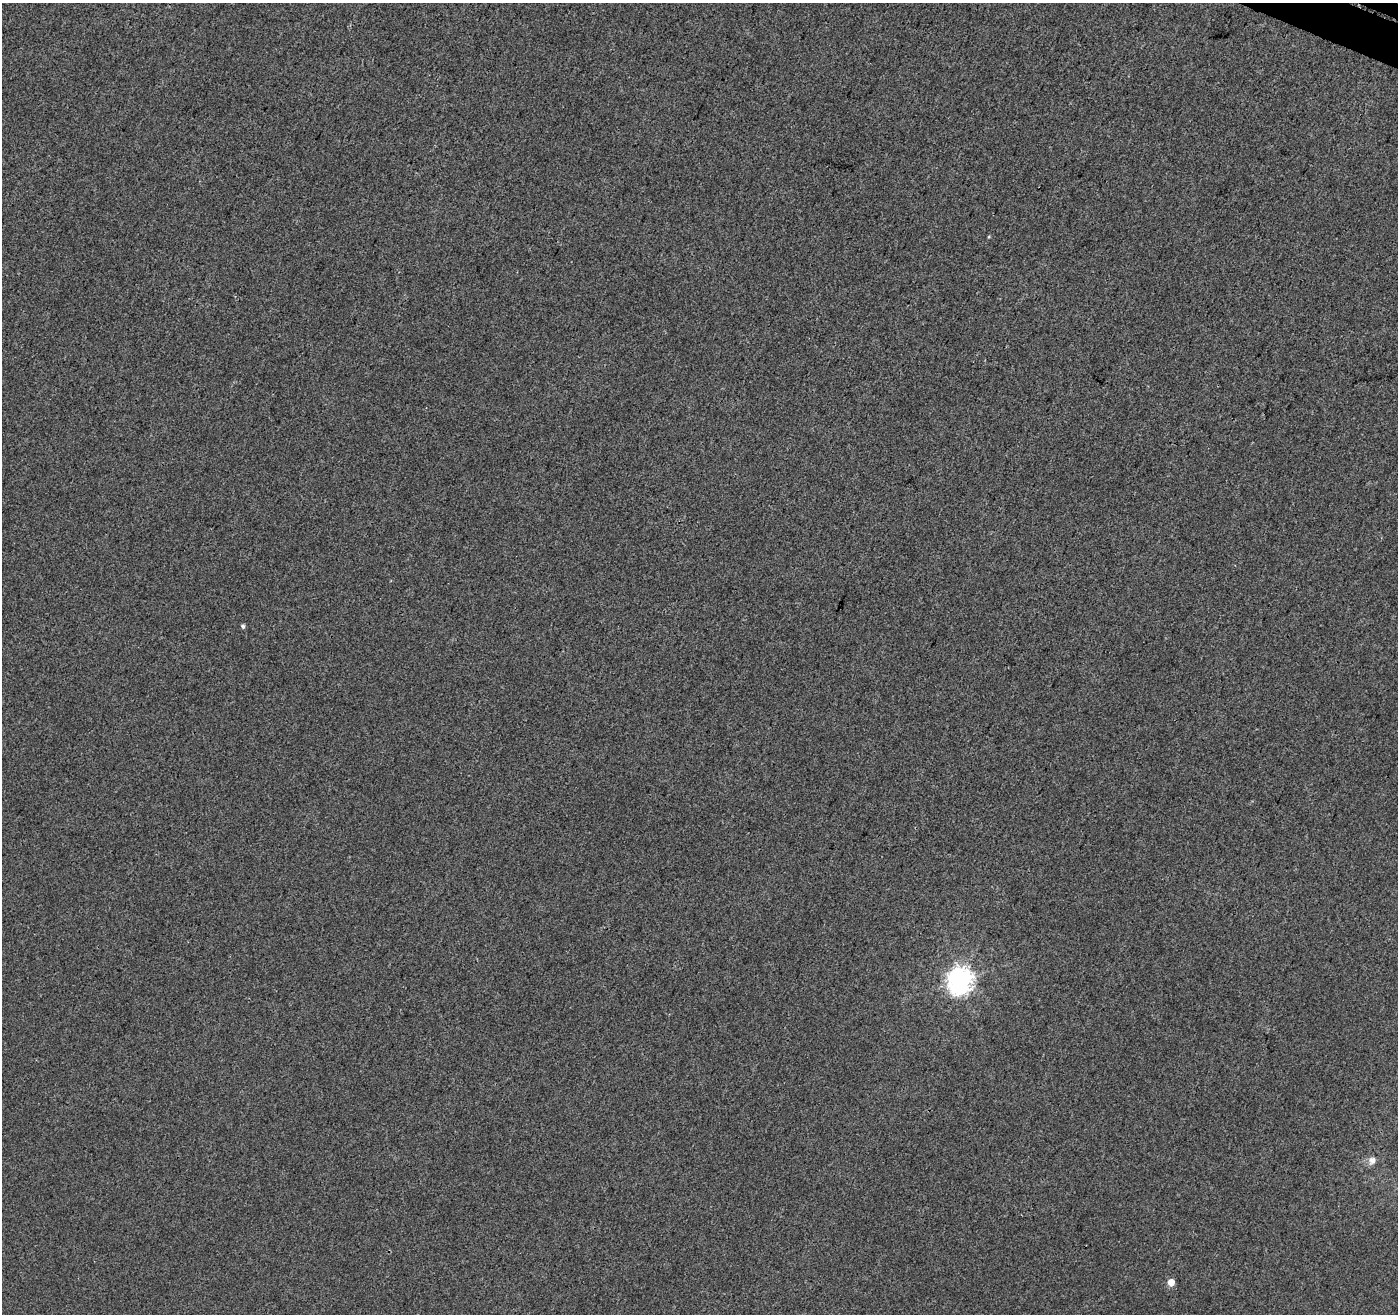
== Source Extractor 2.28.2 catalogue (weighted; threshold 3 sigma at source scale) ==
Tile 10 of 4 x 4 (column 2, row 3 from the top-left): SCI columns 1453-2848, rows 1637-2948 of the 5757 x 5879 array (HDU 1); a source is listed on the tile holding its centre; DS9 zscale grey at full resolution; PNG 1400 x 1316 px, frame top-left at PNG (2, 3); no overlay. Shown black and unused: <1% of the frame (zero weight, under 3 of 4 exposures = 5% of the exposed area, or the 3 px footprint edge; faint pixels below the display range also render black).
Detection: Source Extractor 2.28.2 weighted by HDU 2 'WHT'; one run over the whole footprint, this tile lists its part. Background 0.00121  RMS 0.0037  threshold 0.0168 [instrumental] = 3 sigma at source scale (4.5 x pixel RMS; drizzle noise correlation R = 1.50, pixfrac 1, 0.0396/0.0396 arcsec/px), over >= 5 px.
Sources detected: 4; all 4 listed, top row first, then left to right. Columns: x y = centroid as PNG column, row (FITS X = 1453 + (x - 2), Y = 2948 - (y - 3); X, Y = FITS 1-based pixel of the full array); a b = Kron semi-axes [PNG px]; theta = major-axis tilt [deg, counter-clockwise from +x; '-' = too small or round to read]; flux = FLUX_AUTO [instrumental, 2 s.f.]
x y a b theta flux
243 626 5 4 - 0.79
960 980 9 8 - 360
1372 1160 9 8 - 2.1
1171 1282 5 5 - 5